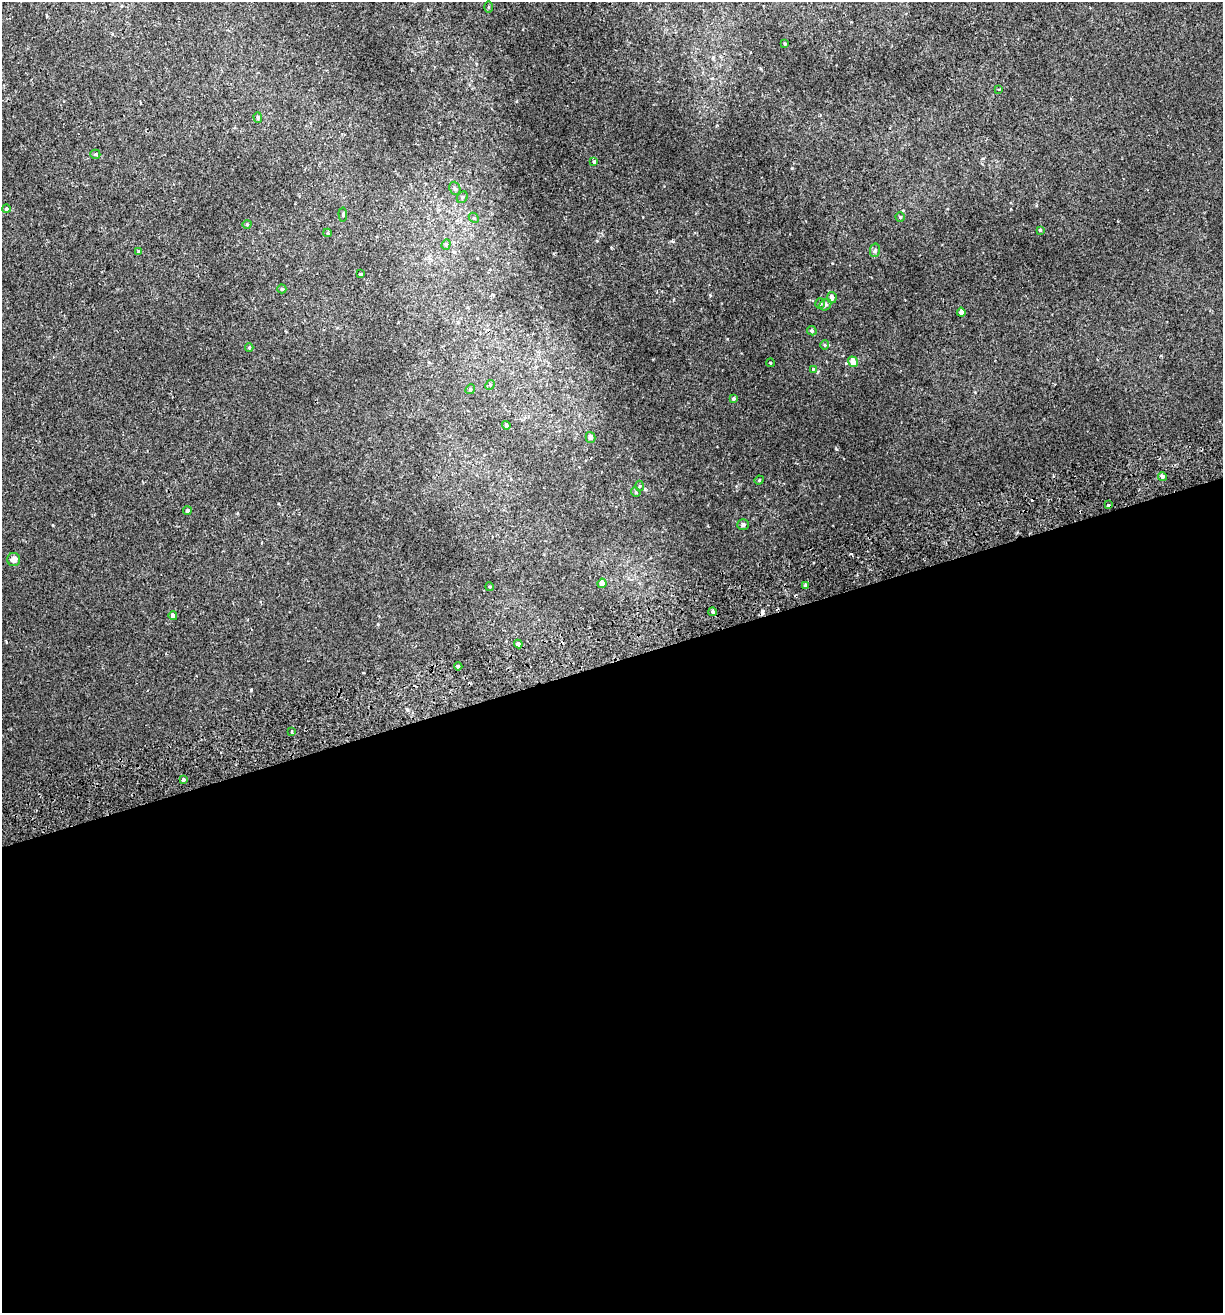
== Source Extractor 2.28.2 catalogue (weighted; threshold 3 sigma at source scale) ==
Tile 15 of 4 x 4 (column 3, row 4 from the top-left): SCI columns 2567-3787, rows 56-1366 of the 5082 x 5355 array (HDU 1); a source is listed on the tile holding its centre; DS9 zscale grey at full resolution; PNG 1225 x 1315 px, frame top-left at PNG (2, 2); each listed source drawn as its Kron ellipse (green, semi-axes under 4 px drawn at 4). Shown black and unused: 50% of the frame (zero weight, under 2 of 3 exposures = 3% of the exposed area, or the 3 px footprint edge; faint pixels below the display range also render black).
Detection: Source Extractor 2.28.2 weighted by HDU 2 'WHT'; one run over the whole footprint, this tile lists its part. Background 0.00256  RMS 0.0025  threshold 0.0111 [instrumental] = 3 sigma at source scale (4.5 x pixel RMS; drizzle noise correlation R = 1.50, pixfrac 1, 0.0396/0.0396 arcsec/px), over >= 5 px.
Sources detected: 57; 5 cosmic-ray / hot-pixel residue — neither listed nor drawn; the other 52 listed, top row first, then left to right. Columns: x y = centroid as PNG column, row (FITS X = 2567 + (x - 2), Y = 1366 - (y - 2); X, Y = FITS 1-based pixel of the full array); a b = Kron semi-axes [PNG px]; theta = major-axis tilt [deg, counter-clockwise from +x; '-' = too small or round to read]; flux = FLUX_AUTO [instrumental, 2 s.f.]
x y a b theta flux
489 7 6 4 90 0.26
785 44 3 2 - 0.21
999 89 3 2 - 0.28
258 118 5 4 - 0.36
95 154 5 4 - 0.35
594 162 4 3 - 0.37
455 188 7 5 -69 0.45
462 197 6 5 - 0.4
6 209 4 4 - 0.43
343 214 7 3 -85 0.28
900 217 4 4 - 0.28
474 218 6 4 -42 0.34
247 224 4 3 - 0.2
1040 230 3 3 - 0.24
328 233 4 4 - 0.28
446 244 5 4 - 0.34
875 250 7 5 78 0.42
139 252 4 3 - 0.36
360 274 3 3 - 0.45
282 289 4 4 - 0.31
832 297 5 4 - 1.1
820 304 5 4 - 0.35
825 305 6 5 - 0.56
961 312 4 4 - 1
812 331 5 4 - 0.48
825 345 5 3 - 0.22
249 348 4 4 - 0.28
853 362 5 5 - 2.3
770 363 4 3 - 0.16
813 369 4 3 - 0.21
490 385 5 4 - 0.3
470 389 5 4 - 0.35
733 399 4 4 - 0.4
506 425 4 4 - 0.47
591 437 5 4 - 0.85
1162 477 4 4 - 0.66
759 480 5 4 - 0.28
639 486 5 3 - 0.25
636 492 5 4 - 0.31
1109 505 3 3 - 3.9
187 511 4 4 - 0.55
743 524 5 5 - 0.59
14 559 6 6 - 1.3
602 583 5 4 - 1.2
805 585 4 4 - 0.37
490 587 4 3 - 0.24
713 612 4 4 - 0.52
173 616 4 4 - 1.1
518 644 4 3 - 4.3
458 666 4 4 - 0.34
292 732 3 3 - 0.74
183 780 4 3 - 1.1
Overlapping masked pixels (flux is a lower limit): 1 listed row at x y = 518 644
Unlisted compact peaks at least as high as the median listed source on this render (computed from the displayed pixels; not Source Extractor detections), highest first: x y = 251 690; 710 295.